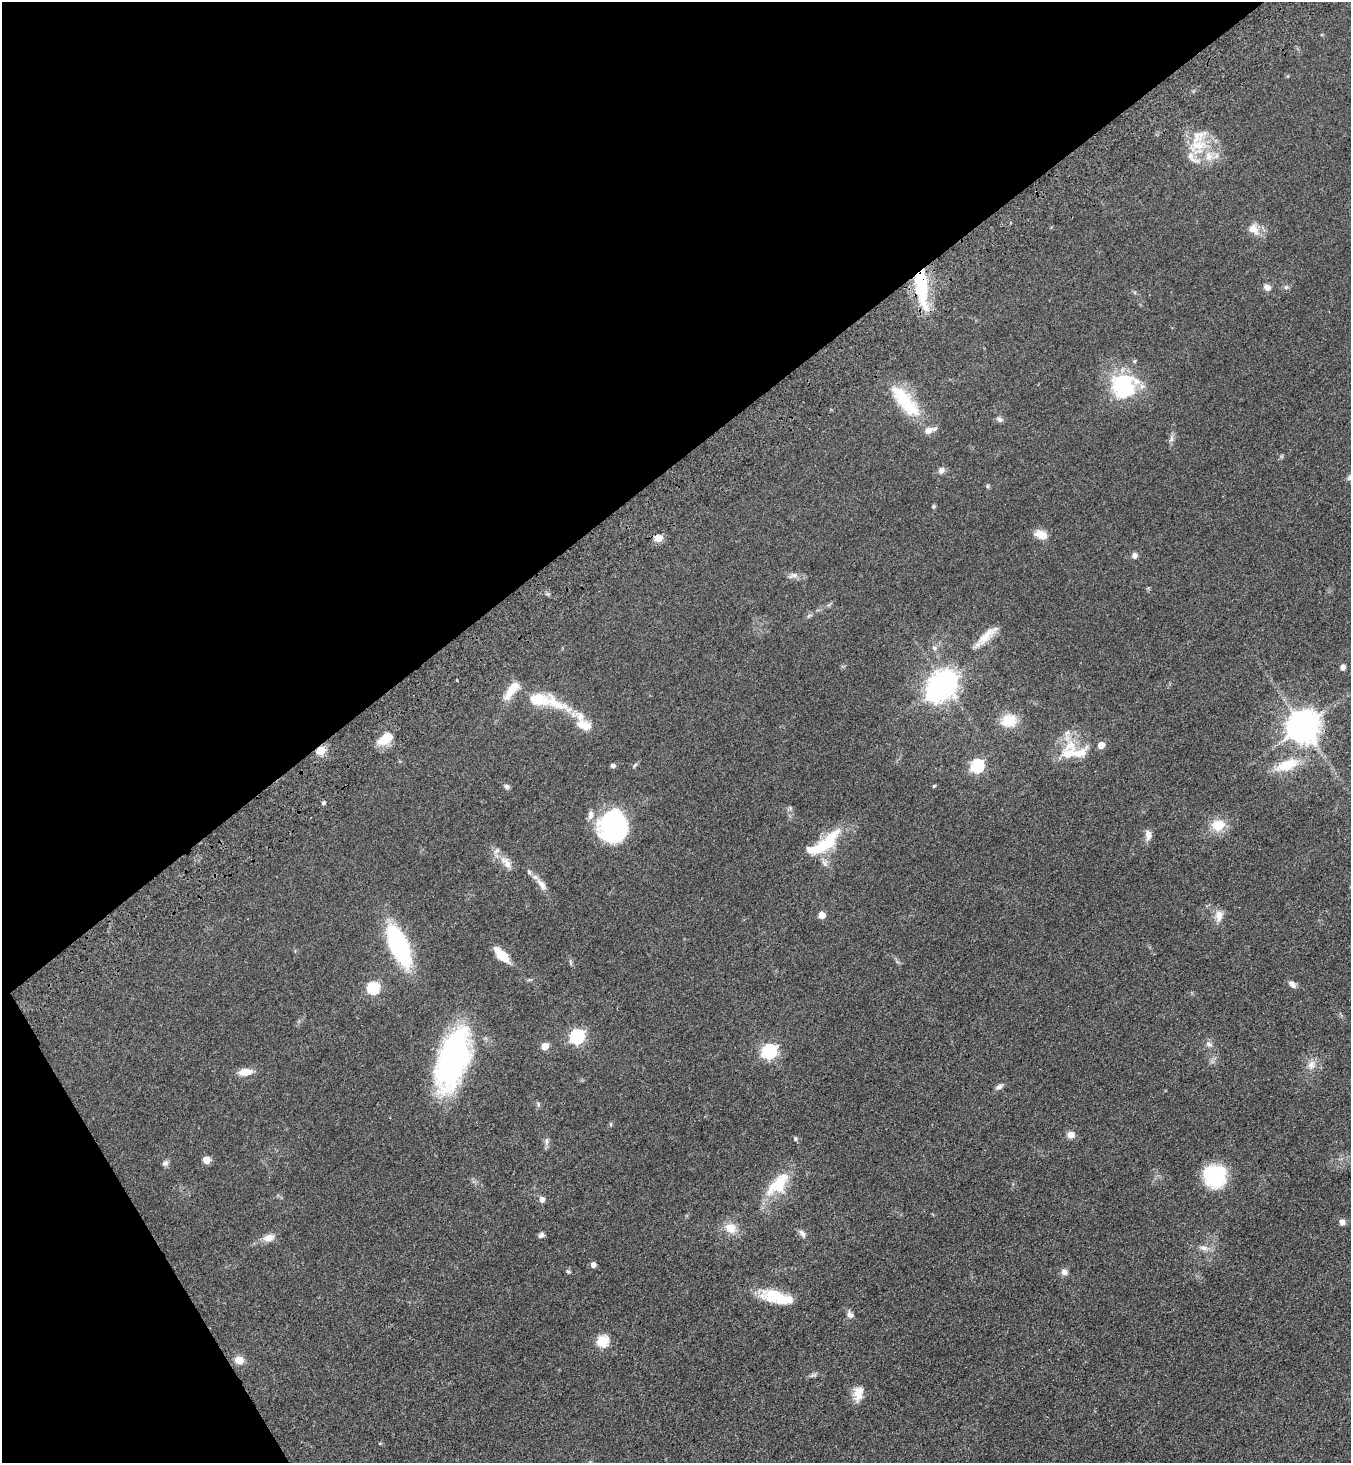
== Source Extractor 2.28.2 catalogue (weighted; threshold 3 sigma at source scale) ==
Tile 5 of 4 x 4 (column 1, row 2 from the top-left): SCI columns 371-1719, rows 3024-4484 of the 6001 x 6046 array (HDU 1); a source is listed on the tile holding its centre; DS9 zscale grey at full resolution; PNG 1353 x 1465 px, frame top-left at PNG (2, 2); no overlay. Shown black and unused: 35% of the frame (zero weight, under 3 of 4 exposures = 6% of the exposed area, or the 3 px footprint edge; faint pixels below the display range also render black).
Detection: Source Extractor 2.28.2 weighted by HDU 2 'WHT'; one run over the whole footprint, this tile lists its part. Background 0.0589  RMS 0.006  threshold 0.0272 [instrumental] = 3 sigma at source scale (4.5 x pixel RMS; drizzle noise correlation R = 1.50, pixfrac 1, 0.05/0.05 arcsec/px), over >= 5 px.
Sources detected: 103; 4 inside a brighter object's white glare — not listed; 18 inside a brighter listed object's ellipse — not listed separately; the other 81 listed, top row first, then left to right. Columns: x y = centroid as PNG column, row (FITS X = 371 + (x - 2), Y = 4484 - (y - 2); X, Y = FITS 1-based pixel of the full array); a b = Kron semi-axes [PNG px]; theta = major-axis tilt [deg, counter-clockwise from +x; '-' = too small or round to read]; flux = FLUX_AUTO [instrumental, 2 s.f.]
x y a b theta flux
1198 145 33 15 14 17
1254 229 17 12 -51 6.8
922 287 45 13 -83 42
1267 287 10 7 -41 3
1286 287 6 5 - 1.2
1123 384 31 28 38 41
905 401 50 17 -50 32
999 419 10 6 -21 1.7
1171 439 10 6 73 2
941 470 8 7 - 2.6
987 486 5 5 - 0.84
933 506 6 5 - 0.73
1041 534 16 10 -18 6.3
658 538 5 5 - 15
1134 555 7 6 - 2.3
795 575 8 7 - 2.2
809 616 8 4 45 1.1
986 636 31 10 44 9.4
934 648 7 5 -23 1.5
1343 667 6 5 - 3.1
944 683 8 8 - 590
509 693 26 11 60 8.3
557 704 50 14 -27 20
1009 720 17 14 12 14
1303 727 10 9 - 1100
386 738 21 12 37 10
1101 745 5 5 - 8.3
1069 746 33 16 46 17
320 751 5 5 - 25
635 765 10 4 46 1
1287 765 28 12 21 17
612 766 5 4 - 1.9
977 766 6 6 - 80
934 786 4 3 - 0.88
506 787 7 5 -32 1.6
323 803 5 5 - 0.96
614 825 31 26 38 79
1218 825 11 10 - 14
1148 835 13 8 -84 3.6
824 845 47 15 40 28
506 863 22 10 -53 6.7
541 884 19 8 -54 5.1
822 915 5 5 - 8.3
1219 916 17 11 80 5
399 946 35 14 -66 88
501 955 21 9 -45 11
1292 984 10 7 -41 2.8
373 988 6 6 - 59
576 1036 7 6 - 120
1209 1044 9 7 -20 2.3
545 1046 5 5 - 13
769 1051 7 6 - 130
453 1059 62 27 73 140
1311 1065 13 10 71 4.7
245 1072 14 7 8 7.8
999 1087 10 5 28 2.1
610 1124 6 4 90 0.65
1071 1135 9 8 - 3.8
795 1139 6 5 - 0.96
547 1141 10 6 90 2
206 1160 5 5 - 11
165 1163 9 7 43 1.8
1216 1177 28 21 -40 32
780 1182 47 14 39 19
542 1200 5 5 - 3.6
1342 1222 5 5 - 4.4
730 1228 16 12 -28 8.2
802 1234 14 6 -57 2.4
541 1235 7 5 24 1.9
269 1238 14 9 21 5.1
1204 1248 13 6 -8 3.2
593 1265 5 4 - 3.4
568 1272 6 5 - 0.95
1064 1272 9 8 - 2.7
775 1296 33 15 -16 21
850 1315 10 7 -52 2.5
602 1341 6 6 - 46
239 1360 10 9 - 5.7
813 1375 11 5 18 1.5
858 1393 19 11 80 7.6
380 1443 5 3 - 0.52
Overlapping masked pixels (flux is a lower limit): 4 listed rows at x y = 922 287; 658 538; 320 751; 453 1059